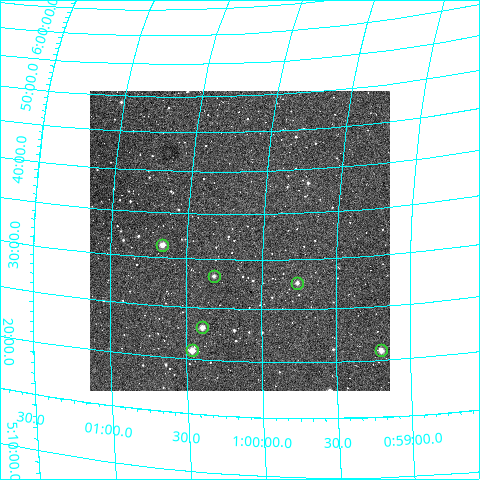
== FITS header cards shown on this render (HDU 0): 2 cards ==
NAXIS1  =                  300
NAXIS2  =                  300

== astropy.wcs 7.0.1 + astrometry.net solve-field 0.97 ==
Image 300 x 300 px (HDU 0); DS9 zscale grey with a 90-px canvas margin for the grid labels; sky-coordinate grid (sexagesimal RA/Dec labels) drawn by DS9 from the SOLVED WCS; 6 Tycho-2 reference stars matched to detected sources circled (green)
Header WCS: RA---TAN/DEC--TAN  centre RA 01:00:08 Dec +05:32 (15.04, +5.53 deg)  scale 6 arcsec/px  FOV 30.0' x 30.0'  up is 0 deg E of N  parity normal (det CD < 0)
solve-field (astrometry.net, Tycho-2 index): VERIFIED the header's WCS against the Tycho-2 star catalogue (verified at 2 index scales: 6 matches each, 0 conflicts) and refined it, rather than solving blind
Solved WCS: RA---TAN-SIP/DEC--TAN-SIP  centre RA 01:00:09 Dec +05:32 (15.04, +5.53 deg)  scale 5.96 x 6.6 arcsec/px (non-square pixels)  FOV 29.8' x 33.0'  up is +3 deg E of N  parity normal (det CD < 0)
The solver's refit moves the header's centre by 18 arcsec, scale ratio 0.9929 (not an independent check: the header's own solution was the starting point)
Tycho-2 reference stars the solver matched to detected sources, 6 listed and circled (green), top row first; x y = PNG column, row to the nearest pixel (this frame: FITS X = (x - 90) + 1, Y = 300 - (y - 91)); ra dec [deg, ICRS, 3 dp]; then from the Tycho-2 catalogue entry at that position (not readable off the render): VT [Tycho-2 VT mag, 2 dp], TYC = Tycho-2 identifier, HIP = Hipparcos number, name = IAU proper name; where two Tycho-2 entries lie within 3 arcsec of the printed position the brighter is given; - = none
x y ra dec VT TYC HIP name
162 245 15.166 +5.523 10.57 25-886-1 - -
214 276 15.079 +5.471 11.92 25-603-1 - -
297 283 14.939 +5.459 11.54 18-1153-1 - -
202 327 15.098 +5.384 11.15 25-62-1 - -
192 350 15.115 +5.347 10.97 25-995-1 - -
381 350 14.799 +5.347 10.87 18-494-1 4616 -